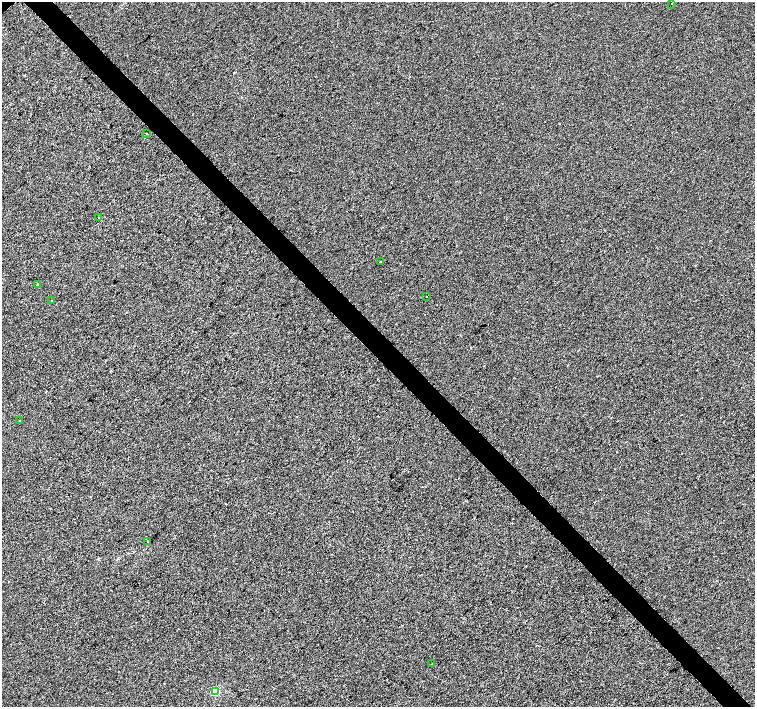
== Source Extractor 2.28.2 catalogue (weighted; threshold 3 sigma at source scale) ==
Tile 6 of 4 x 4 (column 2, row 2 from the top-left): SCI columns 1510-3014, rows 3033-4441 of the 6025 x 6000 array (HDU 1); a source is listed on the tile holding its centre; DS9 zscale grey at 2 x 2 block average (1 PNG px = mean of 2 x 2 image px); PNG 757 x 709 px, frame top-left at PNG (2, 2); each listed source drawn as its Kron ellipse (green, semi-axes under 4 px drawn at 4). Shown black and unused: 4% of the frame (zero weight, under 2 of 3 exposures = <1% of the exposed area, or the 3 px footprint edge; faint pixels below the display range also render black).
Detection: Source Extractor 2.28.2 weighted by HDU 2 'WHT'; one run over the whole footprint, this tile lists its part. Background 1.90e-04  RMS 0.0056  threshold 0.0252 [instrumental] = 3 sigma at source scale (4.5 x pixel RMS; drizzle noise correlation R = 1.50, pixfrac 1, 0.0396/0.0396 arcsec/px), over >= 5 px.
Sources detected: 12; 1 cosmic-ray / hot-pixel residue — neither listed nor drawn; the other 11 listed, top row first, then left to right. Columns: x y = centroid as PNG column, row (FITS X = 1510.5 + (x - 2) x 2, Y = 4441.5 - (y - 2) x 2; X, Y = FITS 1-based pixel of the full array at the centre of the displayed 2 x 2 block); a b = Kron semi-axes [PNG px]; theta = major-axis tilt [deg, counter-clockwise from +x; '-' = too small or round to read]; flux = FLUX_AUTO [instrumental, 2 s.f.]
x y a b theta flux
672 3 2 2 - 2.5
146 134 2 2 - 4.3
99 218 2 2 - 5
380 262 2 2 - 5.3
38 284 2 2 - 1.1
426 297 2 2 - 1.1
52 300 2 2 - 0.84
20 420 2 2 - 0.69
148 542 3 2 - 2.9
432 664 3 2 - 0.67
215 692 3 3 - 52
Diffuse or blended objects may show on this block-average render without a row.